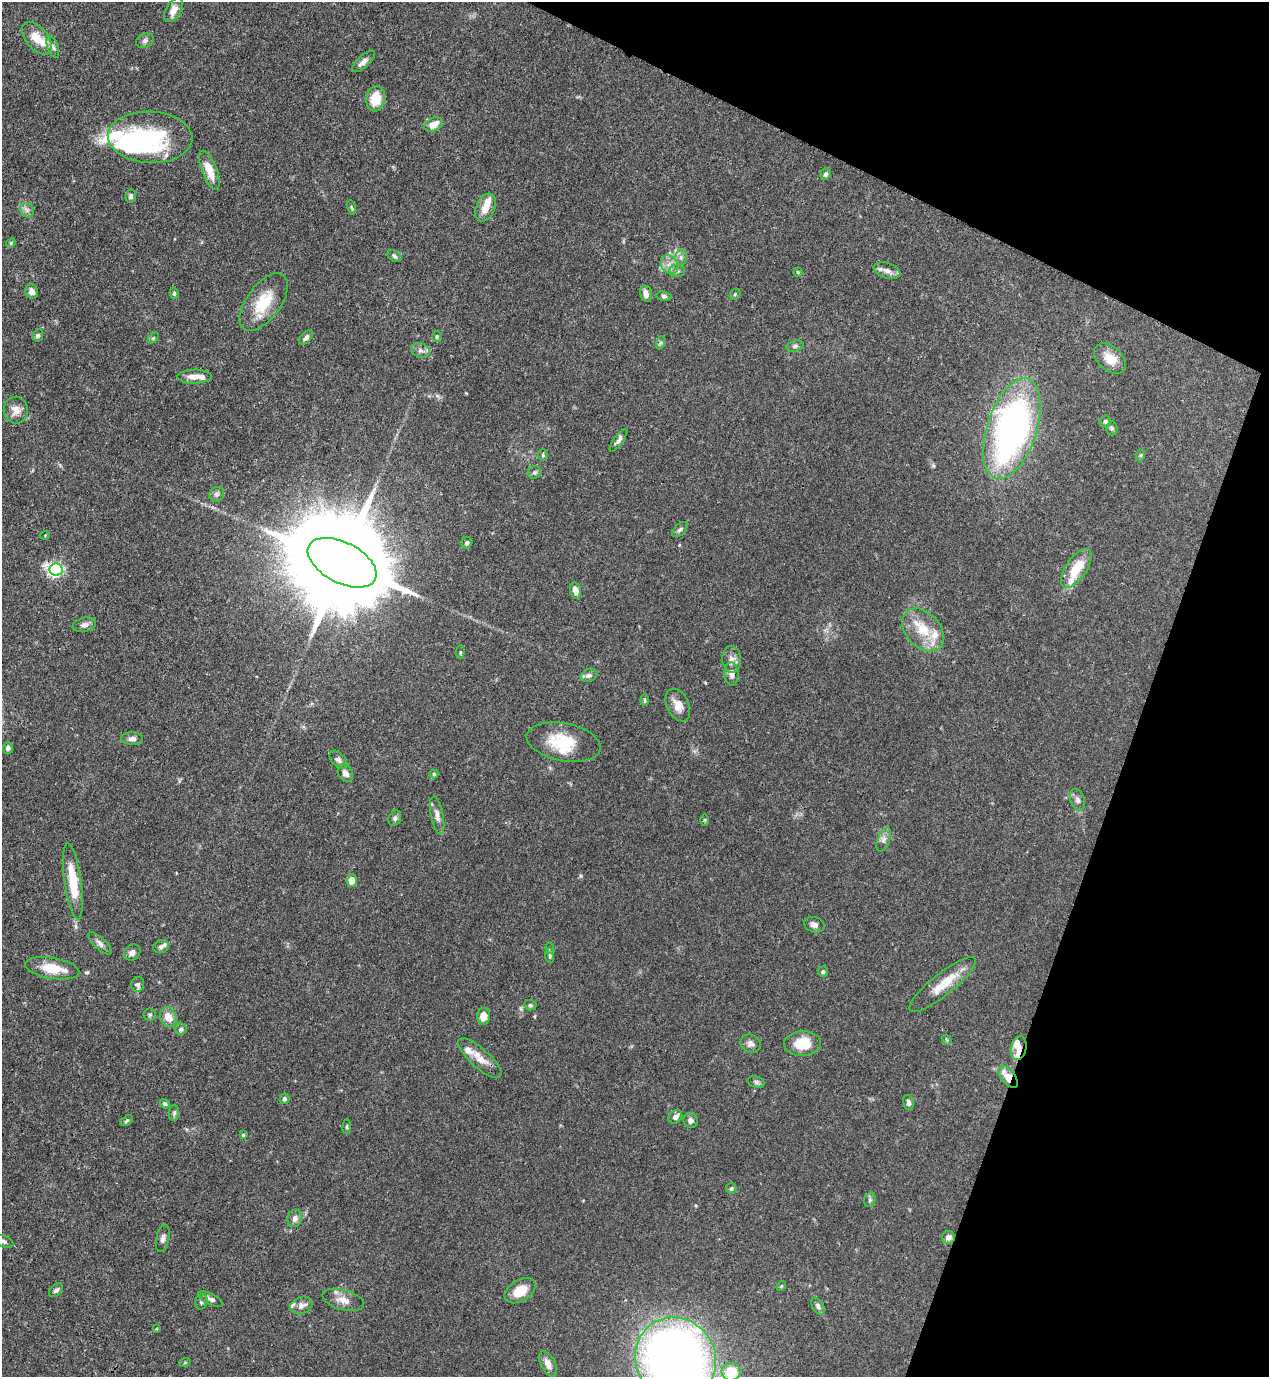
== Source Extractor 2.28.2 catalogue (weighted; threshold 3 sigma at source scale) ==
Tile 8 of 4 x 4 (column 4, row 2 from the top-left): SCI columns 4027-5293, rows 2795-4169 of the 5646 x 5587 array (HDU 1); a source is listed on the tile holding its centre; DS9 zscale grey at full resolution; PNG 1271 x 1379 px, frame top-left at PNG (2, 2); each listed source drawn as its Kron ellipse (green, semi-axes under 4 px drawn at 4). Shown black and unused: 19% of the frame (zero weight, under 3 of 4 exposures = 7% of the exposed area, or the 3 px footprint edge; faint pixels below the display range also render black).
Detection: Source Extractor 2.28.2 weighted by HDU 2 'WHT'; one run over the whole footprint, this tile lists its part. Background 0.0767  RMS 0.0036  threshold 0.0162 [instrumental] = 3 sigma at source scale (4.5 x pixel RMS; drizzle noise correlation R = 1.50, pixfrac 1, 0.05/0.05 arcsec/px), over >= 5 px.
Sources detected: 139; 2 inside a brighter object's white glare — neither listed nor drawn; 14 inside a brighter listed object's ellipse — not listed separately; the other 123 listed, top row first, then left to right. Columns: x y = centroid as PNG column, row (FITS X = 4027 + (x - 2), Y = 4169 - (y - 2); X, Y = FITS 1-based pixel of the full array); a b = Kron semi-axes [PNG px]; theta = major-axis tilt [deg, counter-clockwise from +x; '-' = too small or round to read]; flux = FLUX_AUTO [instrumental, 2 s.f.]
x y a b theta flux
174 10 13 7 58 3.4
37 38 19 11 -50 6.1
145 41 9 7 29 1.1
53 47 11 5 -71 1.1
363 61 14 6 42 1.9
376 99 13 9 80 7.4
433 125 10 6 25 4.2
150 137 42 25 -3 29
209 170 21 7 -69 6
825 174 6 5 - 0.78
131 196 6 5 - 0.91
352 207 7 3 -80 0.46
485 208 14 9 66 4.2
27 210 8 6 -45 1.3
11 243 5 4 - 0.41
395 256 7 5 -30 0.75
681 258 7 6 - 1.1
670 265 10 8 -52 2.2
887 270 14 7 -17 2.2
677 271 7 6 - 1
798 272 4 4 - 0.43
32 291 7 6 - 2.2
174 293 6 4 -77 0.59
646 294 8 6 -77 2.1
735 294 6 5 - 0.49
664 296 7 5 -8 0.75
264 302 33 17 54 12
38 335 6 5 - 0.65
437 336 6 4 87 0.51
153 338 6 4 45 0.49
306 338 9 5 46 1.1
660 343 7 4 71 0.63
795 346 9 5 15 0.93
421 350 9 7 -24 1.3
1110 359 18 12 -41 5.3
194 377 17 7 1 3.1
16 410 13 12 - 3.4
1105 421 6 6 - 0.84
1112 428 7 5 -89 0.71
1012 429 52 25 72 130
619 440 13 4 54 1.2
543 455 6 5 - 0.57
1141 455 6 4 71 0.46
535 472 7 6 - 0.79
217 494 8 7 - 1.1
680 530 9 5 45 0.82
45 535 5 3 - 0.25
467 543 6 5 - 0.88
342 563 37 20 -27 11000
1076 568 22 10 56 8.8
56 570 6 6 - 78
575 590 8 5 -75 2.3
84 625 12 7 13 1.6
923 630 24 17 -48 9.9
460 652 7 3 83 0.46
732 659 13 9 -85 2.3
731 674 12 7 -86 2.1
589 675 9 6 24 1.1
645 700 6 4 -89 0.45
678 705 17 11 -65 3.9
132 739 11 6 -1 1.6
564 742 37 19 -11 14
8 748 6 5 - 1.2
338 760 11 6 -46 1.3
345 773 9 7 -58 1.9
434 774 4 4 - 0.52
1077 800 11 7 -70 1.4
437 815 19 6 -78 2.1
395 818 8 6 63 0.91
705 820 6 4 90 0.4
884 839 13 6 69 1.6
352 880 6 5 - 3.3
73 882 38 8 -82 12
814 925 10 7 -16 1.6
100 943 15 5 -43 1.4
161 947 8 6 16 0.96
549 948 5 3 - 0.41
132 952 9 7 42 1.4
550 956 7 4 -85 0.64
52 968 27 10 -9 7.9
823 972 5 5 - 0.7
138 984 7 6 - 1
943 985 42 11 39 8.4
530 1005 6 5 - 0.64
150 1015 6 6 - 0.63
484 1016 8 6 -90 3.4
168 1017 10 8 -68 4.3
181 1029 5 5 - 0.63
947 1040 5 4 - 0.42
802 1043 18 12 3 8.7
751 1044 11 9 -23 1.7
1019 1048 12 7 76 3.9
480 1058 27 9 -42 4.7
1008 1077 13 7 -52 6.3
756 1082 9 5 -20 0.83
284 1099 5 5 - 0.72
909 1103 8 5 -77 0.98
165 1104 5 4 - 0.66
174 1113 8 5 89 0.72
675 1117 8 6 42 1.6
690 1120 7 7 - 1.4
127 1121 7 4 37 0.55
347 1127 7 4 83 0.49
243 1135 4 4 - 0.46
731 1188 5 5 - 0.67
870 1200 7 5 71 0.72
295 1218 9 7 74 1.5
948 1237 6 6 - 1.6
163 1238 14 6 78 1.4
4 1241 10 6 -22 1.1
781 1286 5 4 - 0.42
56 1290 8 5 44 1
520 1291 17 10 31 6.6
211 1299 13 5 -27 1.5
343 1300 21 10 -14 3.7
201 1302 8 6 69 0.9
301 1305 11 8 19 2
818 1306 9 5 -60 1.1
156 1329 3 3 - 0.33
676 1359 42 39 -57 310
185 1362 6 3 20 0.36
548 1364 14 7 -63 2.7
731 1372 9 9 - 9.8
Overlapping masked pixels (flux is a lower limit): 3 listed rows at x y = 342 563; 1019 1048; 1008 1077
Isophote crosses this tile's border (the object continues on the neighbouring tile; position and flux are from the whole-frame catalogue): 3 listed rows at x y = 4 1241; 676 1359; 731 1372